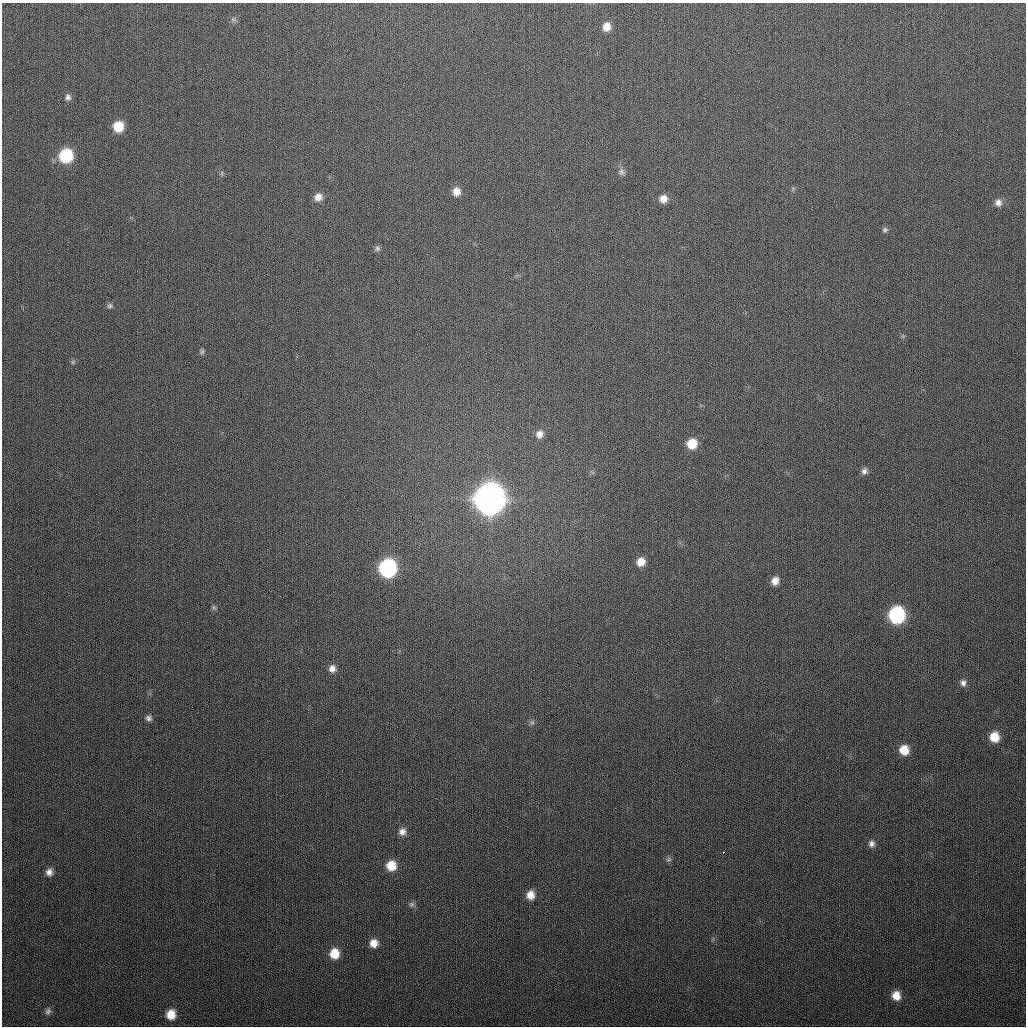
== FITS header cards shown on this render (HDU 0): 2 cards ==
NAXIS1  =                 1024
NAXIS2  =                 1024

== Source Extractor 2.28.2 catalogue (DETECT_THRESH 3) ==
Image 1024 x 1024 px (HDU 0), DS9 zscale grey, 1 PNG px = 1 image px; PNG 1028 x 1028 px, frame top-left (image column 1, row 1024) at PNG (2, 3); no overlay
Background 301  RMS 12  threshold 35.7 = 3 sigma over >= 5 px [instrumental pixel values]
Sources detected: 43; all 43 listed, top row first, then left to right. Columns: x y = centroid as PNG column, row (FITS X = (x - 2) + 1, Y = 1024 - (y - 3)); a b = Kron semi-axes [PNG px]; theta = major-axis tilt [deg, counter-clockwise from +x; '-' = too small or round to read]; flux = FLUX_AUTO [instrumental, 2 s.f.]
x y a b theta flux
233 19 7 4 -1 1.7e+03
607 27 9 8 - 8.2e+03
68 97 8 7 - 2.6e+03
118 126 9 9 - 1.7e+04
66 156 10 10 - 5.0e+04
621 172 9 7 -86 2.6e+03
456 191 9 8 - 6.7e+03
318 197 9 8 - 5.5e+03
663 199 9 8 - 6.1e+03
998 202 9 9 - 4.3e+03
885 230 7 6 - 1.7e+03
377 248 7 6 - 1.9e+03
110 306 7 7 - 1.8e+03
202 352 8 5 75 1.6e+03
73 362 6 4 90 1.2e+03
539 434 9 8 - 5.0e+03
692 444 9 9 - 1.6e+04
864 471 8 8 - 3.1e+03
489 499 12 12 - 1.6e+06
641 562 9 9 - 8.9e+03
388 568 11 10 - 1.6e+05
775 581 10 8 67 6.4e+03
214 607 7 5 -30 1.5e+03
897 615 10 10 - 1.2e+05
332 669 9 8 - 4.9e+03
963 683 9 7 -83 3.3e+03
148 718 7 7 - 2.5e+03
532 722 7 4 0 1.4e+03
994 737 10 9 - 1.4e+04
904 750 10 9 - 1.2e+04
402 832 9 9 - 4.6e+03
871 844 9 9 - 3.7e+03
723 852 3 2 - 2.0e+03
669 859 8 5 33 1.9e+03
391 866 10 10 - 1.4e+04
49 872 9 8 - 4.6e+03
531 895 10 8 -88 7.6e+03
412 904 8 6 -21 2.0e+03
374 943 9 8 - 7.0e+03
334 954 10 9 - 1.3e+04
896 996 10 9 - 9.1e+03
48 1011 10 7 48 2.6e+03
171 1014 8 7 - 1.0e+04